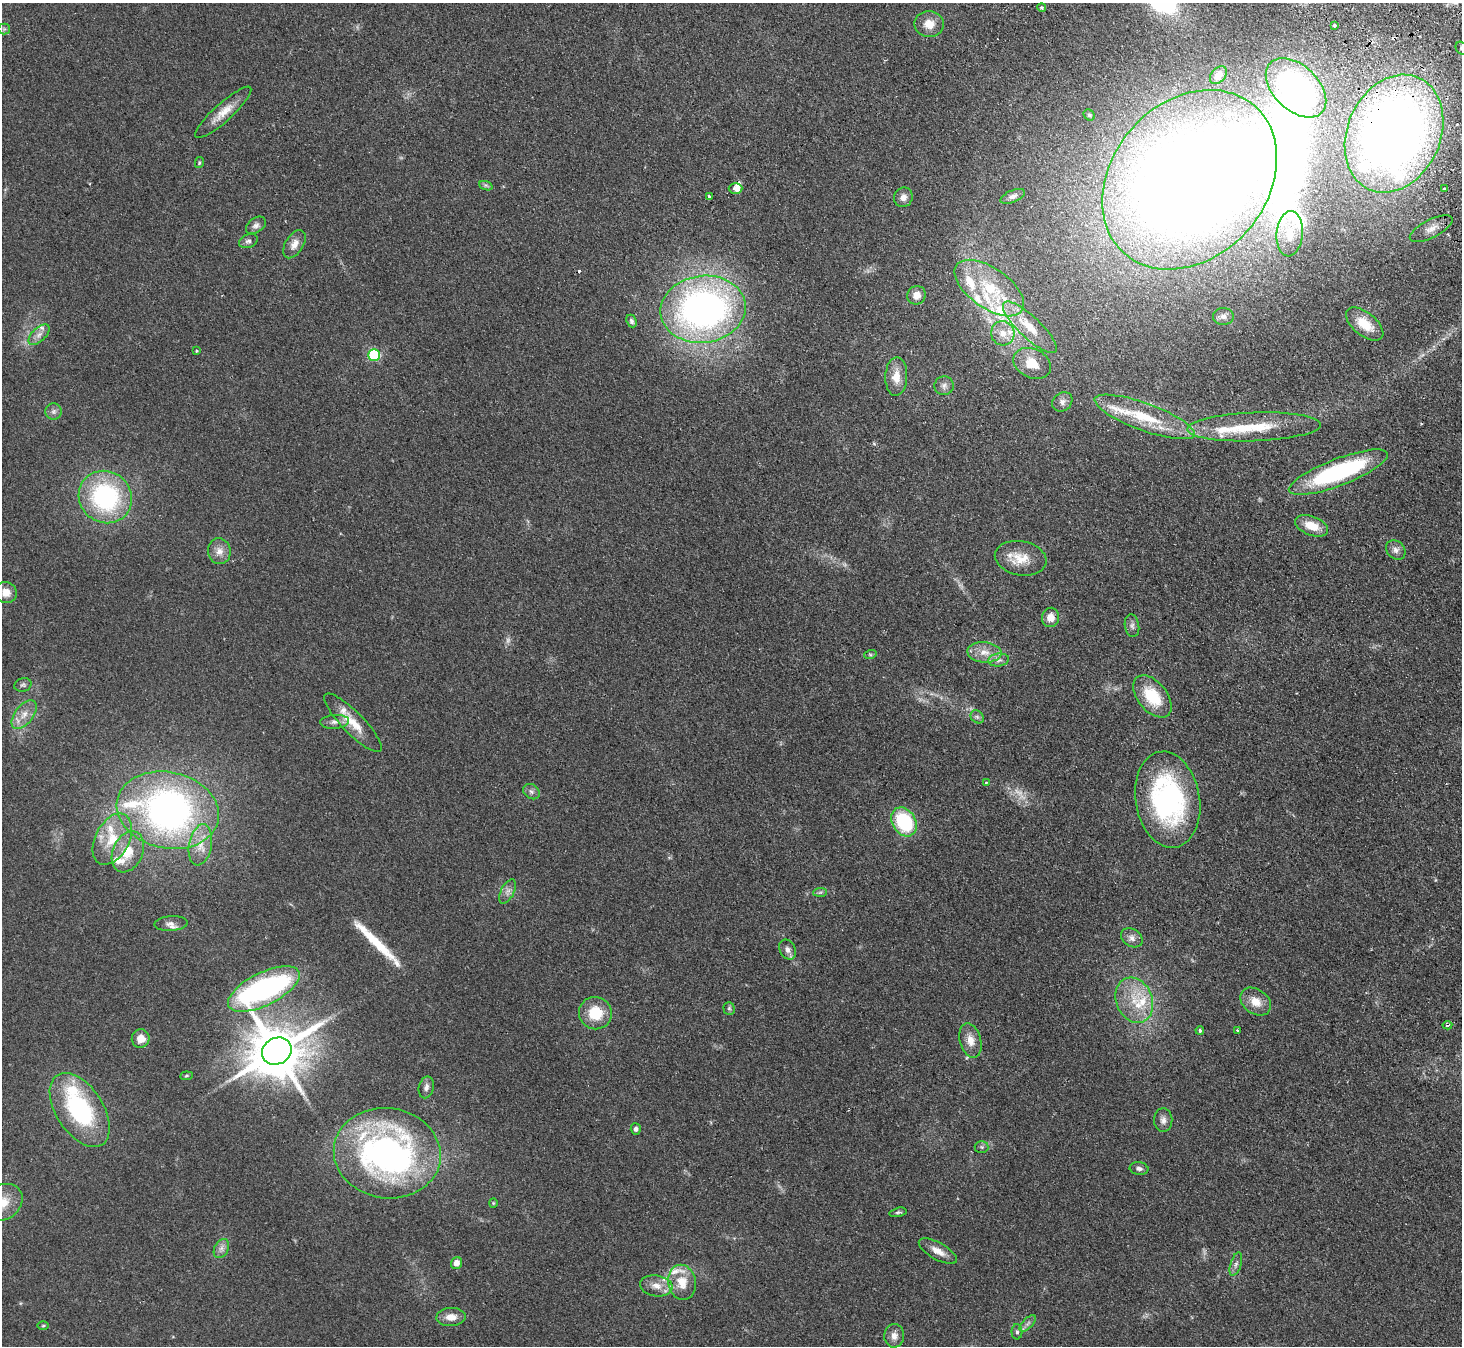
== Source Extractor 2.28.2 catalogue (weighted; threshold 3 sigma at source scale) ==
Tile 10 of 4 x 4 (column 2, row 3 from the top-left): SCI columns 1511-2970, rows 1675-3018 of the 5940 x 5898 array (HDU 1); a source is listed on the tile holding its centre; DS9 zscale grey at full resolution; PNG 1464 x 1348 px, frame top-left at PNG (2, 3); each listed source drawn as its Kron ellipse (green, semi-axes under 4 px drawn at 4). Shown black and unused: <1% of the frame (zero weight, under 2 of 3 exposures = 3% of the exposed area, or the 3 px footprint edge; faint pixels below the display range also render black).
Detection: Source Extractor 2.28.2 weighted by HDU 2 'WHT'; one run over the whole footprint, this tile lists its part. Background 0.0991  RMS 0.0091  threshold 0.041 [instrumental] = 3 sigma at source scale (4.5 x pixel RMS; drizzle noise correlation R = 1.50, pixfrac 1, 0.05/0.05 arcsec/px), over >= 5 px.
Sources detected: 136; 2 too faint to see at this stretch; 3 inside a brighter object's white glare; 3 cosmic-ray / hot-pixel residue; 1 long thin detection or spike segment (spike, bleed or trail) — neither listed nor drawn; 22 inside a brighter listed object's ellipse — not listed separately; the other 105 listed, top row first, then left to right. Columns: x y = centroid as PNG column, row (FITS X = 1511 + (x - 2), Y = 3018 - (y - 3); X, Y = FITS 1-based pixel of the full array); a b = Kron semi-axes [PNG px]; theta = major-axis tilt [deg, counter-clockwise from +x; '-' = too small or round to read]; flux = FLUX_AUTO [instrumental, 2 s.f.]
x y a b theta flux
1042 7 4 4 - 1.6
929 24 15 13 -4 10
1334 25 4 3 - 3.5
4 29 5 5 - 1.4
1461 48 7 5 -56 2
1218 75 10 7 47 4.3
1296 88 36 22 -44 160
223 112 37 9 42 14
1089 115 6 5 - 1.2
1394 134 61 46 66 910
199 163 5 4 - 1.1
1190 180 98 77 48 1400
486 186 7 4 -20 1.6
735 188 7 5 1 7.8
1445 189 4 3 - 15
1013 196 13 6 24 3.3
709 197 4 3 - 4.1
903 197 10 9 - 5.2
256 225 11 7 35 3.5
1431 229 23 9 27 8.2
1290 234 23 13 85 16
248 241 10 6 20 2.8
294 244 15 9 58 6.8
989 288 40 20 -35 51
917 295 9 9 - 8.3
703 309 43 33 7 370
1223 316 10 8 0 3.9
631 321 6 5 - 2.4
1365 324 22 11 -39 19
1030 327 36 11 -44 22
1003 333 12 11 - 9.7
39 335 13 6 43 5
197 351 4 3 - 0.77
374 355 6 5 - 87
1032 363 20 14 -26 16
896 377 19 11 88 13
944 386 9 9 - 4.1
1062 402 11 9 41 4.2
53 412 8 8 - 3.2
1145 417 53 13 -20 39
1254 427 67 14 2 41
1338 472 53 13 21 120
105 497 27 25 -40 120
1312 526 17 9 -21 16
1396 550 11 8 -43 4.4
219 551 13 11 -82 7.4
1021 558 26 17 -10 19
6 593 11 10 - 7.8
1050 617 10 8 78 8.6
1132 626 11 7 -81 3.5
984 652 17 10 -4 11
870 655 6 4 18 1.2
999 660 10 6 7 3.8
23 685 9 6 15 2.3
1152 696 24 14 -50 34
24 715 17 9 53 9
977 717 7 6 - 2.1
335 722 14 7 4 4.2
353 723 39 10 -46 19
986 783 3 3 - 0.97
531 792 9 7 -38 2.9
1168 800 48 32 -80 170
168 810 52 38 -12 350
904 822 15 11 -58 63
112 839 27 17 62 28
200 845 21 11 79 13
128 852 21 15 67 21
507 891 13 6 63 4.4
820 892 7 4 2 1.6
171 923 17 7 3 4.3
1132 938 12 8 -32 4.7
788 950 10 7 -64 4.4
264 989 39 16 26 230
1134 1000 23 18 -67 27
1256 1002 17 12 -36 12
729 1008 6 5 - 1.6
595 1013 16 16 - 24
1447 1025 5 3 - 1.7
1200 1030 4 3 - 1.2
1237 1030 3 3 - 1.6
141 1039 9 9 - 9.8
970 1040 17 10 -75 9.6
277 1051 15 13 29 5100
186 1076 6 4 7 1.2
426 1087 11 7 77 3.7
80 1110 41 23 -57 100
1163 1120 12 9 -88 4.5
636 1129 6 5 - 2.5
982 1147 7 6 - 1.8
387 1153 53 45 -8 290
1139 1168 9 6 -8 3
3 1202 21 17 35 19
493 1203 4 4 - 0.8
898 1212 8 4 14 1.6
221 1249 10 7 61 4.1
938 1251 21 8 -29 8.9
456 1263 6 5 - 6.6
1236 1264 12 5 72 3.2
682 1282 17 14 -79 16
656 1286 16 10 -9 8.9
451 1317 14 9 3 9.3
1028 1323 10 5 45 2.9
43 1326 6 3 1 0.97
1017 1332 8 5 90 2
894 1336 11 10 - 5.9
Overlapping masked pixels (flux is a lower limit): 1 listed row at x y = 1394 134
Isophote crosses this tile's border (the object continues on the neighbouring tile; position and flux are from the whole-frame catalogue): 3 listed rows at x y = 1461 48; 1394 134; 3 1202